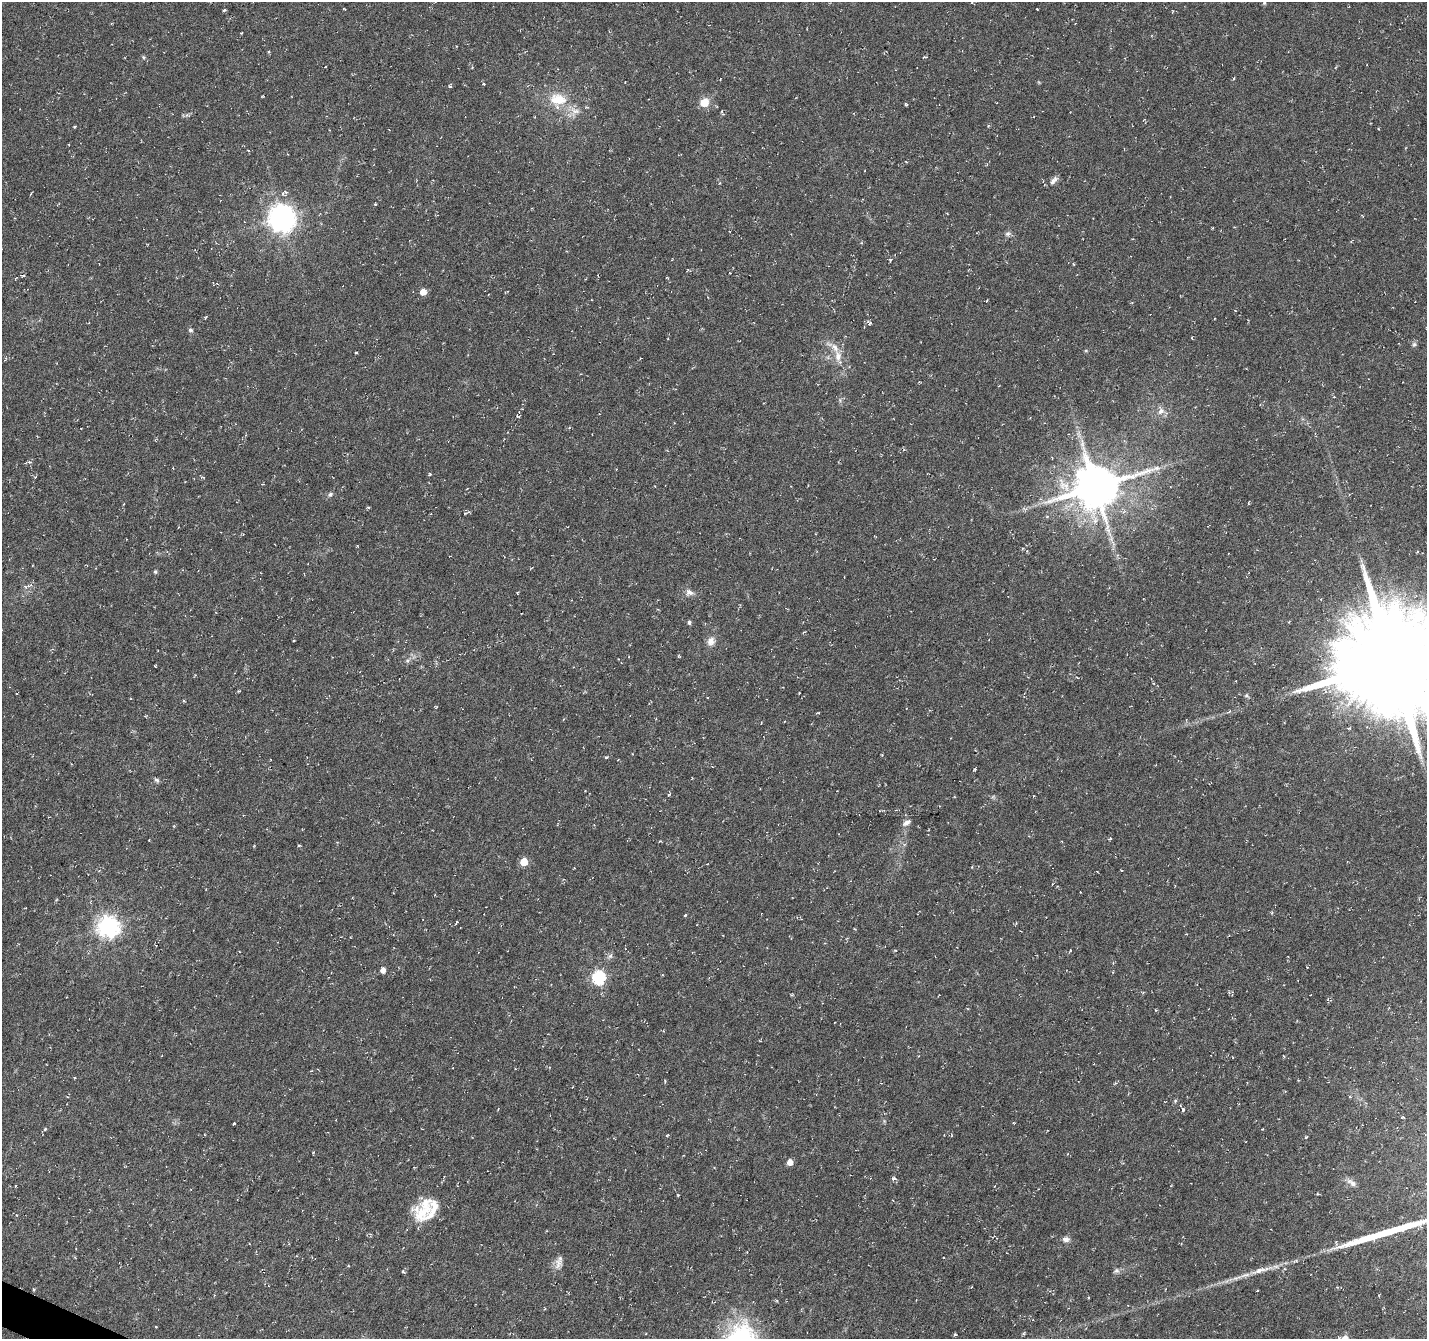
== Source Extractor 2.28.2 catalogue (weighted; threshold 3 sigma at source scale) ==
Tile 7 of 4 x 4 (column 3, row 2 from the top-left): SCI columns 2851-4275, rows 2875-4211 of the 5707 x 5815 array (HDU 1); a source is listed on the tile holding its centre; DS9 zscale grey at full resolution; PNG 1429 x 1341 px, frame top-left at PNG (2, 2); no overlay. Shown black and unused: <1% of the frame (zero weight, under 3 of 6 exposures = <1% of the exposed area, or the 3 px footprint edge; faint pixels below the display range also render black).
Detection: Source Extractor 2.28.2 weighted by HDU 2 'WHT'; one run over the whole footprint, this tile lists its part. Background 0.00531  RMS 0.004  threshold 0.0163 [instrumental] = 3 sigma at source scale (4.09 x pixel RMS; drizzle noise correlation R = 1.36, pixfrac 0.8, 0.0396/0.0396 arcsec/px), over >= 5 px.
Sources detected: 112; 1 too faint to see at this stretch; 6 cosmic-ray / hot-pixel residue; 1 long thin detection or spike segment (spike, bleed or trail) — not listed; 4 inside a brighter listed object's ellipse — not listed separately; the other 100 listed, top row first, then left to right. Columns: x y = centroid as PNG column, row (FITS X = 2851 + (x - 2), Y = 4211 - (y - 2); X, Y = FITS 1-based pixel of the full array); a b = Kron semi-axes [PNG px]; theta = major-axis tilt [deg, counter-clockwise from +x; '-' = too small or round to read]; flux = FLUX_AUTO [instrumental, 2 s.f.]
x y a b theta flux
1264 3 6 5 - 0.66
1037 9 2 2 - 0.21
224 10 5 3 - 0.45
1172 11 5 3 - 0.27
241 33 3 3 - 0.35
143 57 5 4 - 0.5
924 57 6 3 11 0.46
1234 78 4 3 - 0.34
625 82 2 2 - 0.21
484 84 4 4 - 0.32
450 86 5 3 - 0.44
558 99 23 15 -5 10
704 103 5 5 - 12
906 105 4 3 - 0.45
575 111 16 11 -9 3.9
75 126 4 2 - 0.39
1054 180 13 6 45 1.6
947 213 3 2 - 0.27
282 218 10 9 - 360
1213 228 3 2 - 0.29
1007 234 8 6 30 1
891 259 5 3 - 0.49
1073 264 4 3 - 0.32
730 273 2 2 - 0.28
23 275 5 2 - 0.46
423 292 5 5 - 4.5
987 300 3 2 - 0.34
870 323 6 4 -47 0.63
190 330 6 5 - 0.77
1414 344 6 6 - 0.77
356 352 3 2 - 0.4
838 356 14 9 -88 3.5
1334 397 4 3 - 0.28
1161 411 11 8 31 2.2
518 416 6 3 -17 0.41
246 435 5 3 - 0.33
904 450 4 3 - 0.45
30 462 8 4 2 0.73
173 468 3 2 - 0.26
429 474 4 4 - 0.59
201 476 8 3 -36 0.42
1095 487 14 13 - 1600
330 494 7 6 - 0.89
369 507 4 4 - 0.41
1047 516 5 3 - 0.38
155 572 6 4 -69 0.54
25 586 6 4 -20 0.6
689 592 11 8 -23 1.8
689 622 4 4 - 0.88
711 641 11 9 67 2.5
1392 662 38 34 7 6500
155 666 3 2 - 0.26
1246 696 7 5 -51 0.69
761 723 3 2 - 0.26
606 757 4 3 - 0.45
975 769 3 3 - 0.47
157 780 7 5 -33 0.78
906 823 12 6 29 1.5
1110 839 4 3 - 0.42
299 845 4 3 - 0.45
524 862 5 5 - 9.6
1052 884 4 3 - 0.27
1080 892 3 2 - 0.22
56 900 5 3 - 0.35
1272 913 4 4 - 0.42
685 915 3 3 - 0.58
457 922 4 3 - 0.49
108 926 8 7 - 240
895 950 4 4 - 0.36
1070 950 4 2 - 0.3
610 956 7 6 - 1
383 970 5 4 - 2.3
598 977 6 6 - 62
75 1078 3 3 - 0.35
1350 1097 4 3 - 0.37
1175 1101 5 5 - 0.49
1183 1110 5 3 - 0.8
234 1123 3 3 - 0.34
45 1129 5 4 - 0.48
667 1136 4 3 - 0.35
1306 1137 5 4 - 0.4
790 1162 5 5 - 3.1
894 1178 7 5 -6 0.79
1352 1183 16 7 -34 2
15 1186 4 3 - 0.29
678 1195 4 3 - 0.33
893 1200 3 2 - 0.24
423 1210 34 21 56 13
1066 1239 10 7 -3 1.6
558 1264 15 11 79 2.7
348 1266 3 3 - 0.36
1259 1270 17 7 18 3.4
1116 1271 8 7 - 1
403 1272 4 3 - 0.48
1336 1287 4 3 - 0.34
33 1289 5 2 - 0.36
156 1326 3 2 - 0.32
1024 1334 4 3 - 0.5
955 1335 4 3 - 0.48
1345 1338 7 7 - 2.8
Isophote crosses this tile's border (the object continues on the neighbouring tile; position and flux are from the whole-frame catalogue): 2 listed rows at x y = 1392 662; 1345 1338